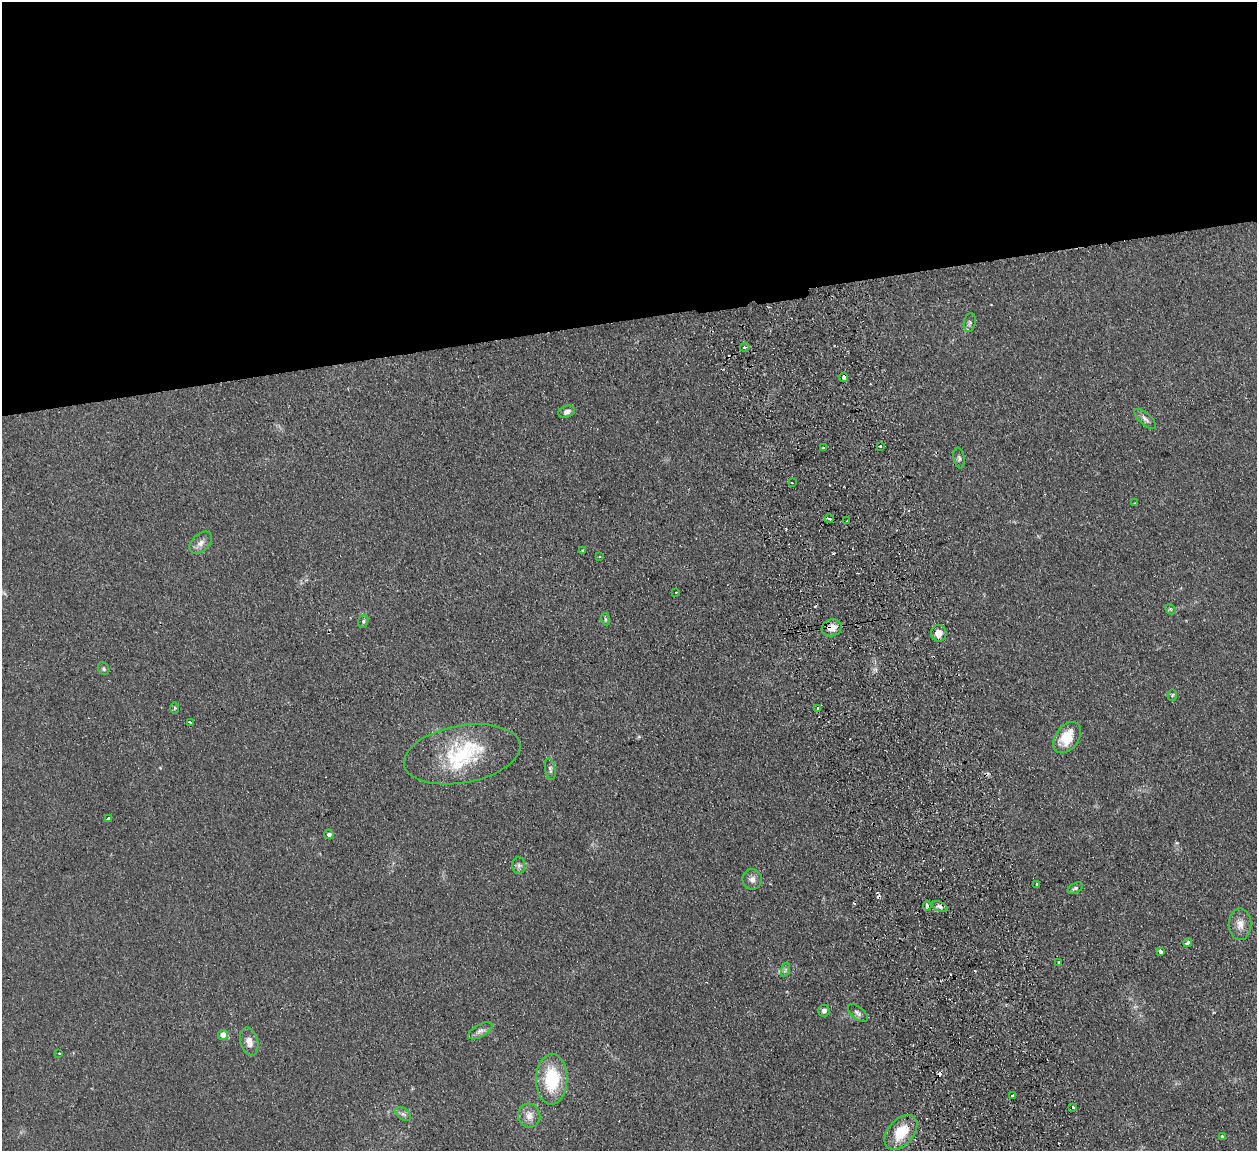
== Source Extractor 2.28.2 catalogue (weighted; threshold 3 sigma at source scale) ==
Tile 2 of 4 x 4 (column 2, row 1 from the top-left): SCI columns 1313-2567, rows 3607-4755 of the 5132 x 5031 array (HDU 1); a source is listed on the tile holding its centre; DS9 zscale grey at full resolution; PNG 1259 x 1153 px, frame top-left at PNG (2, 2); each listed source drawn as its Kron ellipse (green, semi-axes under 4 px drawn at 4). Shown black and unused: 28% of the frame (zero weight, under 2 of 3 exposures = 3% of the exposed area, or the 3 px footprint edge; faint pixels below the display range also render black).
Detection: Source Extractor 2.28.2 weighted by HDU 2 'WHT'; one run over the whole footprint, this tile lists its part. Background 0.136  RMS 0.011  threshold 0.0505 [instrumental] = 3 sigma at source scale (4.5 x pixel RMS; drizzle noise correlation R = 1.50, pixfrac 1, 0.05/0.05 arcsec/px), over >= 5 px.
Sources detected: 64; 7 cosmic-ray / hot-pixel residue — neither listed nor drawn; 2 inside a brighter listed object's ellipse — not listed separately; the other 55 listed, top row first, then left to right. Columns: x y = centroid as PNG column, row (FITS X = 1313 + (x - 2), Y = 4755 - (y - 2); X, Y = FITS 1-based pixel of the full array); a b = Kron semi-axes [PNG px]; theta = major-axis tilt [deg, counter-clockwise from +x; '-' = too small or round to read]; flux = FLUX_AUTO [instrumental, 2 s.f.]
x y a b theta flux
970 323 9 6 81 2.7
745 347 4 3 - 1.8
844 377 4 3 - 6.4
567 412 8 6 20 4.4
1145 419 13 5 -42 4.2
880 446 3 3 - 2
823 448 3 2 - 1.3
959 458 10 5 -80 2.6
792 483 3 2 - 1.3
1135 503 3 2 - 0.81
829 519 4 3 - 2.7
847 520 3 2 - 1.1
201 543 13 8 44 6.8
583 550 4 3 - 1
600 557 3 2 - 1.4
676 592 3 2 - 0.82
1170 609 6 4 -43 1.7
605 619 6 4 -71 1.6
363 621 6 5 - 1.9
832 628 10 8 19 10
939 633 8 7 - 9.6
104 669 7 5 -55 1.9
1172 695 5 5 - 1.4
175 708 6 3 89 1.2
817 708 3 3 - 2.8
190 722 3 3 - 2.5
1067 737 17 11 53 29
462 754 59 28 10 81
550 769 11 5 -80 2.7
108 818 3 3 - 2.3
329 834 5 4 - 3.9
519 865 8 6 -89 3.3
752 879 10 9 - 5.7
1037 884 3 2 - 2.3
1075 888 8 5 28 2.4
927 906 5 3 - 3.5
940 907 8 4 -22 3.1
1240 924 16 11 -89 9.7
1188 943 4 3 - 6.6
1161 952 4 3 - 22
1059 962 3 3 - 1.7
785 970 7 4 71 2
824 1011 6 5 - 3.4
858 1013 12 6 -39 3.6
480 1031 13 6 29 4.8
223 1035 5 5 - 10
249 1042 14 9 -76 8.5
59 1053 3 2 - 1.2
552 1079 25 15 89 56
1012 1096 3 3 - 4.9
1073 1107 3 2 - 1.8
403 1114 9 5 -35 3.2
529 1116 12 11 - 8.8
901 1132 20 12 49 31
1222 1136 3 3 - 1.9
Overlapping masked pixels (flux is a lower limit): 3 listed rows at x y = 844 377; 832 628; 901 1132